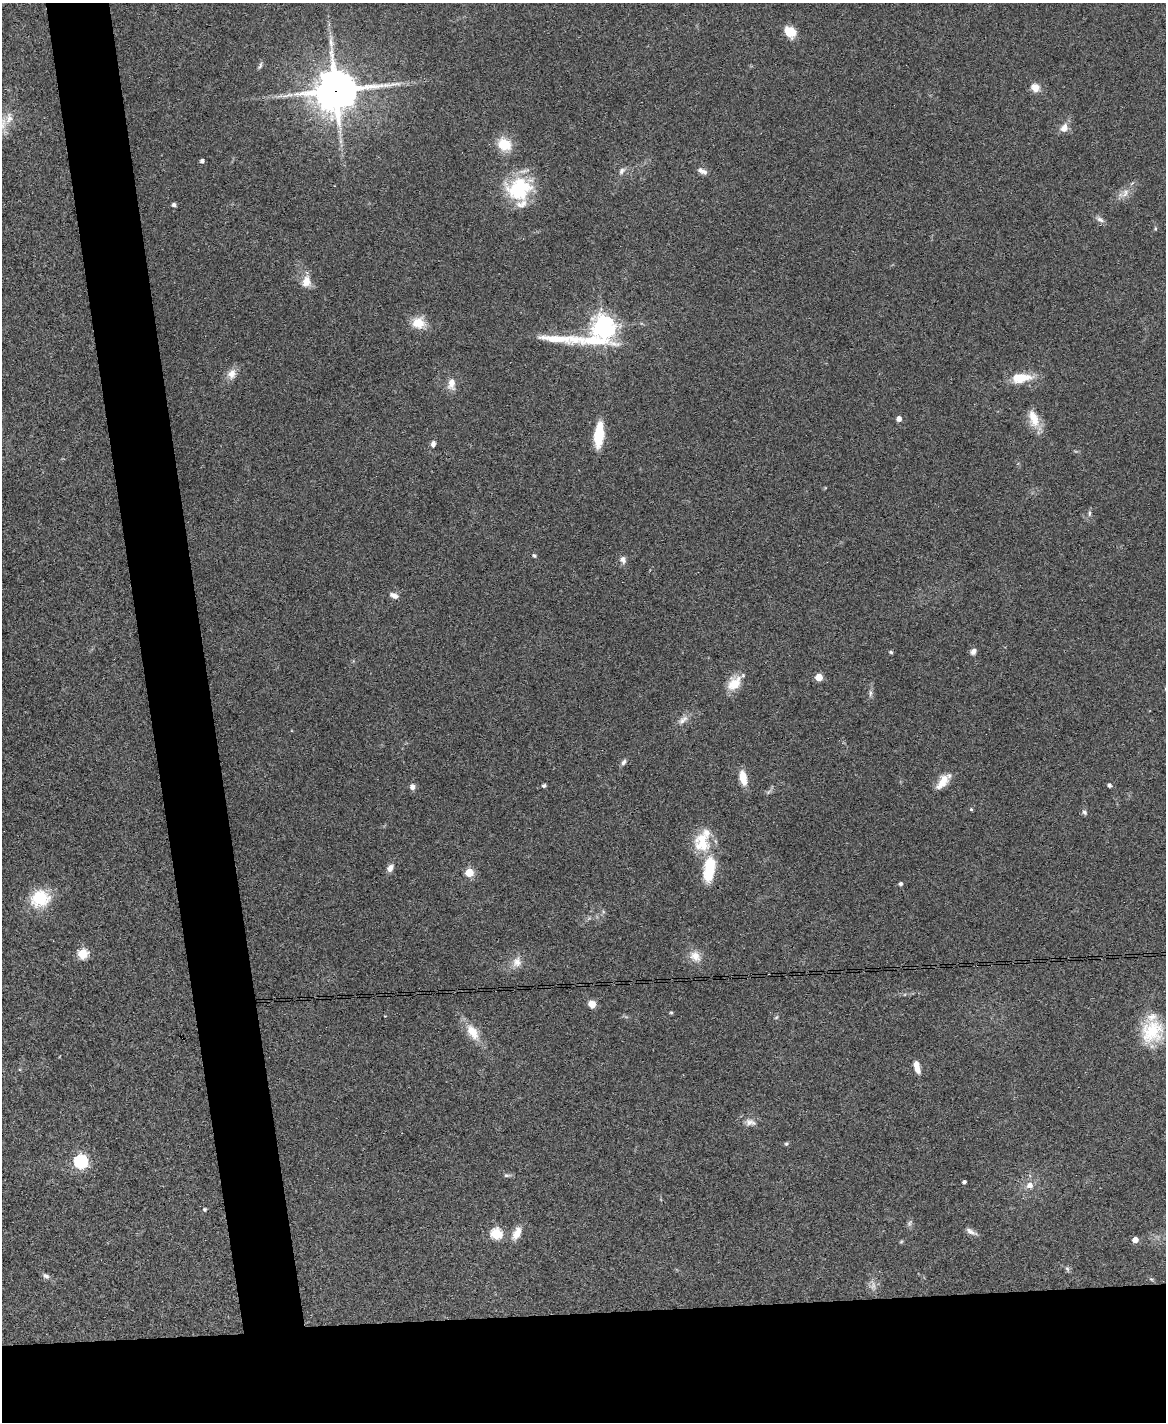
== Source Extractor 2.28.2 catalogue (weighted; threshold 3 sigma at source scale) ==
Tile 11 of 4 x 3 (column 3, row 3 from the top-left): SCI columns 2327-3490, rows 240-1659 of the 4653 x 4631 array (HDU 1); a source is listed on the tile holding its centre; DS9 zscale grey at full resolution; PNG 1168 x 1424 px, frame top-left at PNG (2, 3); no overlay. Shown black and unused: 13% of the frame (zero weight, under 3 of 4 exposures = <1% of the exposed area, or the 3 px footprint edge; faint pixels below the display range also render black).
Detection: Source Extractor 2.28.2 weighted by HDU 2 'WHT'; one run over the whole footprint, this tile lists its part. Background 0.0739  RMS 0.0056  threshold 0.025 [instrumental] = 3 sigma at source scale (4.5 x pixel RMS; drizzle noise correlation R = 1.50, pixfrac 1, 0.05/0.05 arcsec/px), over >= 5 px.
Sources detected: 76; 1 too faint to see at this stretch — not listed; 2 inside a brighter listed object's ellipse — not listed separately; the other 73 listed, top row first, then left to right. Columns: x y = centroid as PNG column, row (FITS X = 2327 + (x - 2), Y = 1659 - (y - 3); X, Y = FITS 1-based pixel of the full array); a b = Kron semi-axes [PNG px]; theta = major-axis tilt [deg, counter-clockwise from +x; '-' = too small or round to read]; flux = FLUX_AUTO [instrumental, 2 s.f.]
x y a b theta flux
790 32 13 10 -44 8.1
260 66 11 4 67 1.2
1035 87 12 10 -33 4.4
335 90 14 13 - 1800
9 118 17 9 81 5.7
1064 128 11 8 66 4.3
504 144 13 11 -34 15
202 161 4 4 - 1.5
622 171 11 7 52 2.1
702 171 14 6 -26 2.7
519 189 32 27 19 35
1125 193 13 7 55 3.9
174 205 5 4 - 1.7
1100 220 10 6 -27 2.1
306 281 15 12 82 6.2
418 323 17 14 -5 8.9
602 327 24 9 17 510
232 374 13 11 59 4.5
1021 378 25 11 6 12
451 384 16 10 89 5
1033 418 25 12 -72 9
899 419 5 4 - 3.4
599 435 20 8 85 24
433 444 8 5 81 2.2
1089 513 9 4 -90 1.2
534 555 6 4 -60 0.83
623 560 11 8 -74 2.4
394 596 11 6 -24 2.8
973 651 7 6 - 2.3
891 652 5 4 - 0.81
819 677 5 5 - 15
734 683 20 13 48 10
870 693 10 4 89 1.4
683 720 17 7 42 3.6
624 762 9 5 57 1.5
743 778 15 7 -78 8.7
943 782 20 9 53 7.9
1109 785 4 4 - 1.5
544 786 5 4 - 1.2
412 787 7 6 - 2.3
971 809 4 4 - 0.73
1084 812 7 6 - 1.3
702 843 27 21 -80 17
390 868 9 6 58 3
709 869 31 13 81 22
469 872 5 5 - 23
901 884 4 4 - 1.5
40 898 24 20 16 20
83 954 5 5 - 43
695 956 17 12 -47 6.2
517 962 14 12 64 5
592 1004 7 6 - 6.3
671 1012 6 4 0 0.63
776 1018 6 3 20 0.6
1152 1031 30 26 60 24
473 1032 24 12 -57 9.8
917 1066 13 6 -77 5.4
750 1122 15 9 -8 3.7
786 1144 5 5 - 0.8
81 1161 6 6 - 100
506 1175 7 5 -5 1.1
964 1182 3 3 - 1.4
1030 1185 9 8 - 3.6
204 1209 5 5 - 0.73
909 1223 7 6 - 1.3
971 1232 16 6 -27 2.5
517 1233 17 9 63 5.9
496 1234 5 5 - 51
1135 1240 5 4 - 4.9
901 1242 6 3 19 0.59
1067 1269 7 5 -58 1.1
46 1276 9 6 -30 1.7
1151 1279 5 4 - 0.72
Overlapping masked pixels (flux is a lower limit): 1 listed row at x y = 335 90